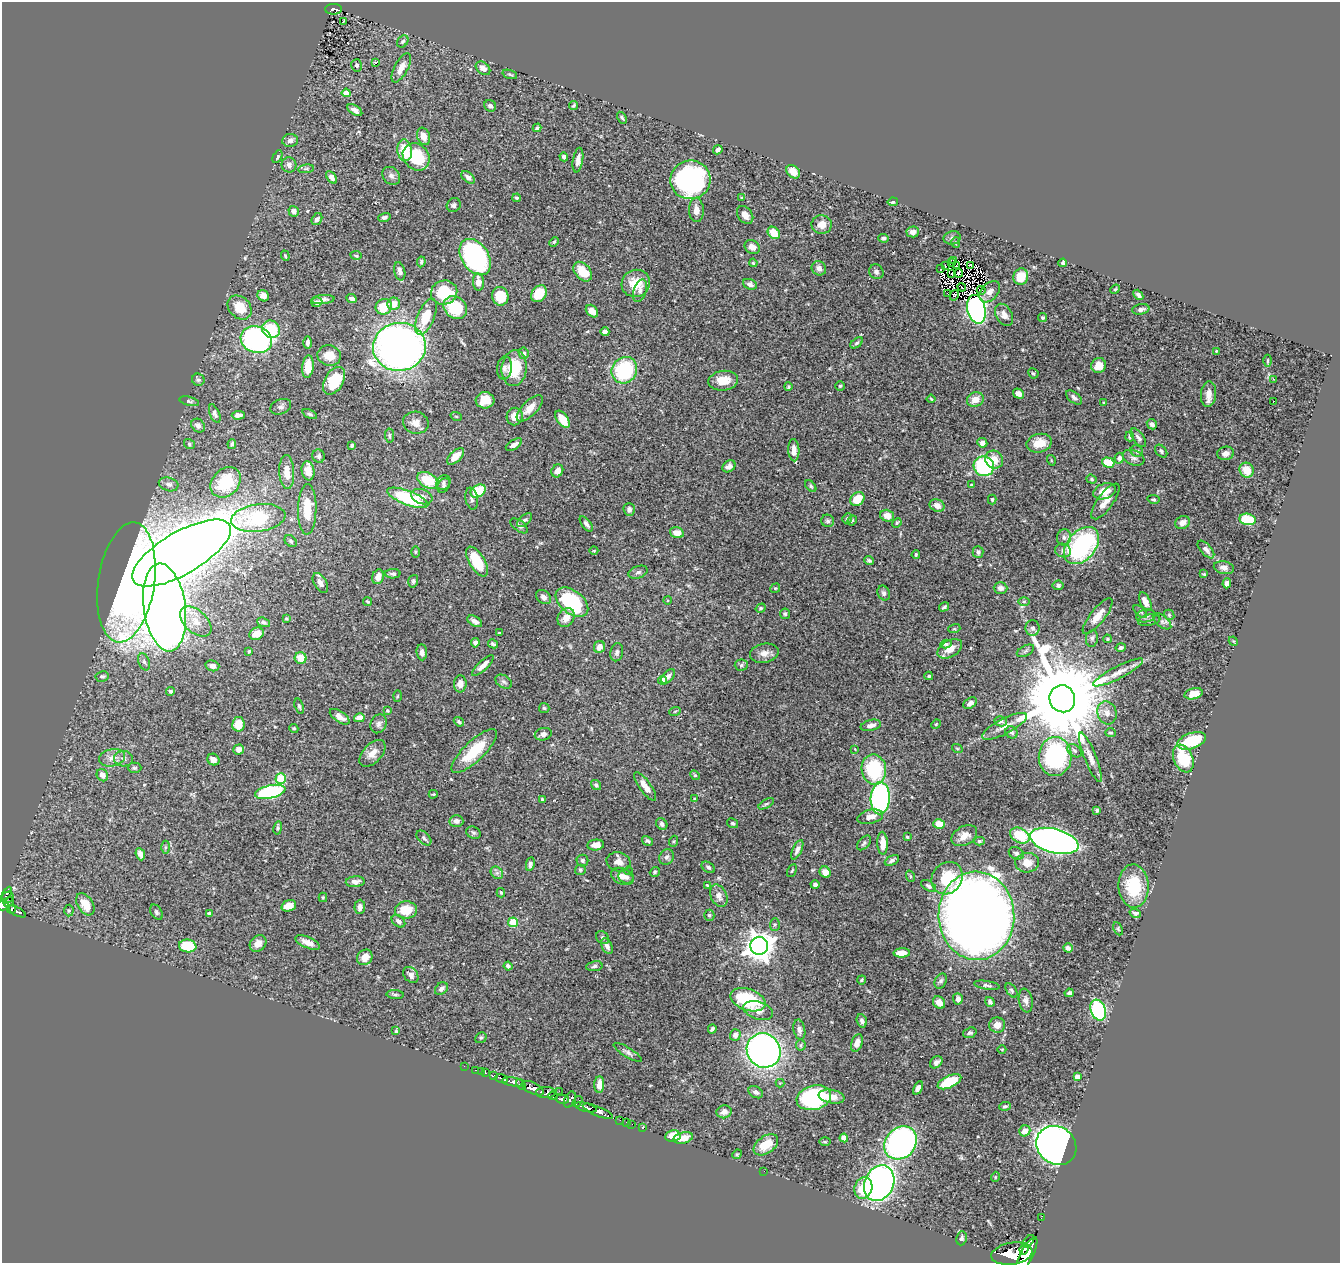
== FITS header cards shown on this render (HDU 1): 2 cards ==
NAXIS1  =                 1338
NAXIS2  =                 1261

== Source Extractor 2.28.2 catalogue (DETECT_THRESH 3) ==
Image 1338 x 1261 px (HDU 1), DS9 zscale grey, 1 PNG px = 1 image px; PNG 1342 x 1265 px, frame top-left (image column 1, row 1261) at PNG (2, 2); each listed source drawn as its Kron ellipse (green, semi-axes under 4 px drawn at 4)
Background 0.648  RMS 0.021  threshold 0.0636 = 3 sigma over >= 5 px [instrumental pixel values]
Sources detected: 480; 4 with non-positive FLUX_AUTO (blend fragments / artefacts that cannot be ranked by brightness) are neither listed nor drawn; the other 476 listed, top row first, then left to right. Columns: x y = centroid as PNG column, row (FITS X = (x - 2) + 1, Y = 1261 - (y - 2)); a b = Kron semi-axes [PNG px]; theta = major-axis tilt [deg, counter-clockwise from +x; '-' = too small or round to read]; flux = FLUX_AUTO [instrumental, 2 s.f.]
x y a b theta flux
333 9 8 5 1 150
343 22 4 3 - 5.2
403 41 6 5 - 2.5
376 62 3 2 - 1.6
357 65 6 5 - 3.5
401 68 16 7 61 13
483 68 8 5 -40 8.8
510 74 7 3 -19 2
346 93 4 4 - 17
490 106 6 5 - 4
573 106 4 4 - 1.7
355 110 8 4 -33 5.8
622 118 6 4 -60 2.5
537 128 4 3 - 3
423 136 9 6 -69 12
290 140 8 6 6 6
405 150 11 7 -83 35
718 150 5 3 - 3.9
277 157 7 4 62 2.8
416 157 14 12 -48 70
564 157 4 4 - 3.9
578 160 12 5 81 7.9
289 165 7 7 - 5.7
306 169 8 4 8 2.5
793 172 8 6 -43 16
391 176 10 8 -48 6.3
332 177 7 4 -53 5
468 177 8 5 -40 5.2
690 180 20 19 - 240
517 198 4 3 - 2.3
742 198 4 3 - 1.5
893 202 5 4 - 2.7
454 205 7 6 - 3.9
696 210 12 7 -88 11
294 211 5 5 - 6.2
745 215 10 7 -52 10
384 217 6 4 18 3.4
317 219 6 5 - 4.5
822 225 10 9 - 10
913 232 6 5 - 6.9
774 233 7 5 -45 29
883 238 5 4 - 2.6
952 238 9 6 12 4
554 242 5 3 - 1.4
956 243 5 4 - 2
752 247 8 6 -34 10
356 255 6 3 -9 1.6
285 256 5 4 - 1.6
475 257 20 13 -56 210
953 260 3 2 - 1.6
421 262 5 3 - 2.2
753 263 4 3 - 1.4
951 263 3 2 - 1.6
1063 263 4 3 - 2.5
971 265 3 2 - 1.6
945 266 4 2 - 0.23
957 266 4 2 - 1.4
819 268 7 7 - 7.9
940 269 2 2 - 6.5
400 271 9 5 -76 5.6
583 272 11 7 -49 26
876 272 8 7 - 4.7
952 273 3 2 - 0.17
959 273 4 2 - 0.59
1021 277 8 7 - 25
478 282 8 5 -85 16
636 283 14 13 - 32
750 284 7 5 -22 4.6
962 287 4 2 - 1.4
1115 289 5 4 - 1.6
981 290 4 2 - 1.3
640 291 11 6 72 6.1
444 292 13 12 - 62
990 292 12 8 47 9.4
539 294 9 7 52 31
948 294 3 2 - 1.7
954 295 5 4 - 0.97
1138 295 6 4 -49 4.3
263 296 6 5 - 12
500 296 9 8 - 37
323 299 12 4 5 5.2
352 299 5 4 - 4.3
317 302 5 5 - 4.8
394 304 6 6 - 15
240 307 13 10 -45 30
384 307 8 7 - 36
455 308 13 10 -40 57
976 309 14 9 -75 380
1141 309 8 5 10 5.1
592 311 7 5 -46 9.7
1004 315 12 8 -62 9.5
426 317 19 8 67 34
1043 318 4 4 - 2
271 329 9 8 - 51
605 332 4 4 - 5.5
256 339 16 13 -18 280
307 343 6 4 90 4
857 343 7 4 37 2.5
399 347 26 24 8 910
1216 351 4 3 - 1.3
524 353 5 5 - 4.4
329 356 12 10 -13 20
1267 361 6 3 90 1.4
1099 365 8 7 - 14
308 367 11 5 85 22
504 368 11 7 83 6.1
514 368 18 12 84 51
624 370 14 12 57 110
1033 373 5 5 - 2.3
1274 379 3 3 - 0.9
198 380 6 6 - 2.8
334 381 15 9 60 48
723 381 15 10 7 21
840 386 5 4 - 2
788 387 4 3 - 1.9
1018 394 6 4 -34 9.4
1209 394 13 7 85 13
1074 397 9 5 -39 4.3
931 399 4 2 - 1.3
485 400 9 8 - 20
975 400 8 7 - 14
189 401 10 4 -14 2.7
1273 401 3 2 - 3.6
1104 403 4 2 - 1.1
281 407 11 7 22 4.8
530 408 17 7 45 14
215 414 10 4 -67 3.8
310 414 8 4 -25 2.4
238 415 6 4 4 5.9
456 416 6 3 -19 1.3
515 416 9 8 - 13
562 419 10 5 -53 25
416 423 13 11 -13 11
1152 424 5 5 - 4.2
198 426 7 6 - 6.4
389 435 7 4 -84 2.3
1130 437 5 4 - 2.2
1138 438 11 5 -54 5
982 443 5 4 - 5.3
1039 443 13 9 13 22
189 444 5 5 - 2.5
232 444 5 3 - 2.8
352 445 3 3 - 1.9
514 445 9 4 31 7
794 450 11 5 -88 12
1137 451 6 5 - 2.4
1161 451 7 5 -48 3.2
1226 453 8 6 9 6.1
319 456 6 6 - 3.3
456 456 10 5 43 16
1119 458 5 4 - 5.9
1134 458 11 7 -22 5.5
994 460 9 8 - 18
1051 460 5 3 - 1.1
1108 463 6 5 - 27
729 466 7 5 34 5.4
984 466 10 10 - 120
1247 470 8 7 - 22
308 471 9 6 -80 18
557 471 6 5 - 9.7
287 472 17 7 -86 16
1091 479 5 4 - 2
428 480 11 7 -30 46
226 482 17 13 45 58
443 482 8 6 47 4
169 484 10 6 -16 5.6
971 485 4 3 - 1.3
444 486 8 5 56 3.5
811 486 7 4 -47 2.6
478 491 8 6 34 50
1105 491 11 7 19 18
422 497 11 7 -19 7.8
408 498 22 7 -21 110
472 499 11 6 -79 4.8
857 499 8 6 43 29
992 499 5 3 - 1.9
1153 499 6 4 -10 2.2
1105 501 21 8 54 15
937 506 8 6 -19 9.8
307 509 25 9 89 33
629 509 6 5 - 3.6
887 516 7 6 - 12
258 518 27 14 8 94
847 518 5 4 - 1.9
1247 519 8 5 -10 58
524 520 9 4 41 3.5
852 520 5 3 - 1.7
828 521 6 6 - 3.4
897 523 5 4 - 1.7
1182 523 7 6 - 11
586 524 9 4 -53 4.4
519 526 10 5 -37 3.8
677 533 7 5 -17 15
1064 537 8 7 - 5.1
291 541 7 5 -42 2.7
1082 546 21 14 50 220
1206 550 11 5 -48 5.5
594 551 4 3 - 1
1063 551 8 6 -19 5
415 552 6 4 -89 1.5
978 552 6 5 - 3.7
181 553 55 21 30 4000
916 554 4 3 - 1.4
477 561 17 7 -58 51
869 561 5 3 - 2.3
1224 568 10 6 -11 6.1
638 572 10 6 18 4.4
393 574 8 4 1 3.4
1204 574 3 2 - 1.4
378 577 7 5 72 7.8
413 581 6 5 - 2.7
126 582 60 28 82 1100
320 583 11 6 -60 8.3
1227 583 5 4 - 6.2
1058 585 5 5 - 3.1
775 588 5 4 - 1.8
1000 588 7 5 -1 5.5
884 593 7 6 - 3.5
543 597 8 6 -42 5.6
667 600 4 3 - 1.2
368 602 4 3 - 1.8
572 602 18 11 -38 100
1024 602 6 4 1 2
1145 602 10 5 -64 9.4
165 607 44 21 -82 2200
944 607 5 3 - 2.7
761 608 5 4 - 2.1
1140 612 8 4 -41 2.4
785 614 5 5 - 2.9
1169 615 6 4 -47 1.8
1098 616 22 7 51 15
1146 616 9 6 10 4.4
286 618 4 3 - 1.7
566 618 10 8 57 13
1149 620 11 5 10 4
196 621 19 11 -42 21
475 621 8 5 -31 7.1
1162 621 11 6 -38 4.8
264 622 7 4 -19 3.2
1032 628 8 7 - 5.4
954 629 6 4 17 1.6
499 633 4 3 - 1.5
257 634 7 6 - 16
1092 638 8 6 81 3.7
1107 639 4 3 - 1.6
1233 641 5 3 - 1.4
475 643 4 4 - 4.6
493 644 5 3 - 2.8
946 644 5 4 - 2.3
599 647 6 5 - 11
1121 647 5 3 - 3.7
950 649 13 8 31 15
249 651 3 3 - 1.6
1025 651 9 5 27 3.4
422 652 8 5 -85 6
617 652 9 6 79 3.8
764 653 14 9 12 11
301 658 6 6 - 23
144 662 9 5 -69 4.6
483 665 14 5 44 8.6
741 665 6 5 - 2.9
212 666 7 5 -15 6.8
1118 672 28 6 27 15
102 676 6 5 - 3.3
668 676 8 5 47 5.5
929 676 4 3 - 1.8
662 680 4 4 - 22
504 682 9 6 -30 4
460 684 8 6 87 10
170 691 4 4 - 2.9
1194 694 9 5 14 13
397 696 5 3 - 1.4
1062 699 13 13 - 29000
970 703 7 5 36 6.4
299 706 8 4 -73 2.5
544 708 5 5 - 2.1
387 711 4 4 - 1.6
675 711 6 3 19 1.7
1107 713 11 9 -73 10
340 717 11 5 -34 11
359 718 5 4 - 12
1001 721 6 5 - 3.8
459 722 5 4 - 2.4
238 724 7 6 - 23
379 724 10 7 63 5.9
936 724 5 4 - 1.6
871 725 10 5 13 7.5
1005 726 25 7 27 14
294 728 4 4 - 1.9
1012 732 6 5 - 3.6
1111 733 5 4 - 1.9
543 734 8 6 13 5.5
1192 741 15 7 20 62
957 748 5 3 - 1.3
239 749 5 5 - 9.2
855 749 2 2 - 0.82
474 751 30 10 44 52
1075 751 8 5 -38 3.5
372 753 16 9 47 13
1055 756 19 16 87 200
1090 757 26 6 -68 12
112 758 13 8 12 11
1183 758 14 9 -68 56
124 759 9 7 -6 6.5
213 760 6 5 - 9.5
134 768 7 5 0 2.5
874 769 15 12 -80 95
102 775 6 5 - 7.6
695 775 5 4 - 1.6
281 778 5 5 - 72
596 785 5 4 - 2.9
645 786 17 5 -55 13
270 792 15 6 12 140
433 794 4 3 - 1.3
880 798 16 9 87 290
694 799 4 3 - 1.5
542 800 4 3 - 2.1
766 804 8 3 30 2.1
1097 810 3 3 - 2.4
870 817 13 7 13 12
456 821 7 6 - 6
732 823 6 4 -30 2.3
662 824 6 5 - 4.1
939 824 6 5 - 18
278 828 7 4 77 2.2
473 833 8 5 -25 2.9
1020 835 10 7 -28 46
964 836 14 9 29 14
907 837 3 2 - 1.5
424 838 9 5 -45 3.7
647 841 6 4 -32 2.9
674 841 5 3 - 1.5
979 841 5 4 - 2.5
1054 841 25 12 -14 630
864 843 9 5 46 3.1
883 843 11 5 -88 16
596 845 8 5 6 12
166 847 6 4 90 2.5
797 850 10 4 65 4.9
1016 853 8 6 -26 3.4
140 854 6 4 -67 6.5
667 857 8 6 58 4.4
582 860 6 6 - 3.2
892 860 8 4 27 3.5
618 862 12 9 -15 11
1027 863 12 10 2 17
530 864 7 4 80 3.7
708 867 7 5 -32 2.9
580 870 5 5 - 2.4
628 871 4 4 - 1.7
792 871 7 3 63 1.5
655 872 5 4 - 2.5
825 872 6 5 - 12
497 873 7 5 -45 3.8
622 876 12 7 -25 11
910 876 6 3 -71 1.6
626 877 8 6 -24 6.5
947 878 17 15 53 48
355 882 9 5 4 6.6
707 885 4 3 - 1.1
815 885 4 4 - 3.6
928 886 8 5 -30 3.5
1134 886 21 15 -88 65
7 893 7 4 60 52
501 893 5 3 - 1.9
719 896 12 8 -64 9.9
323 897 5 4 - 1.6
8 898 6 5 - 140
9 902 5 4 - 190
85 904 12 7 -57 25
3 905 6 5 - 320
289 906 7 5 19 14
360 907 7 5 88 6.9
11 909 4 3 - 170
406 910 11 8 3 33
69 911 6 4 88 2
17 912 9 4 -28 180
156 912 8 5 -59 3
209 913 4 3 - 5
1135 913 6 4 -18 3.2
709 915 5 5 - 2.4
976 916 44 38 -86 2500
398 921 7 5 -39 4.8
513 922 5 4 - 50
775 925 6 5 - 2.5
1118 929 7 4 -65 2.1
603 938 7 6 - 3.7
308 942 13 5 -23 10
258 943 9 7 45 11
188 946 9 6 -8 52
607 946 8 5 -64 6.6
759 946 9 8 - 1800
1068 948 5 4 - 5
902 953 8 4 2 10
365 957 8 7 - 14
508 966 4 3 - 2.9
594 966 8 5 9 3.3
411 975 9 6 -48 6.3
862 980 4 3 - 1.8
941 981 8 5 61 3.4
987 985 13 4 -8 3.5
441 989 7 5 39 6.2
1011 990 8 5 -55 2.8
1069 993 4 3 - 2.6
395 994 9 4 -4 2.7
958 999 6 5 - 6.3
748 1000 18 10 -18 83
1026 1000 12 7 -81 6
939 1002 7 5 -46 10
990 1002 5 4 - 3.7
1098 1010 11 7 -70 160
758 1011 15 8 -18 8.7
862 1021 7 5 -71 4
997 1025 8 7 - 12
712 1029 4 3 - 2.7
799 1030 10 6 -79 4.6
396 1031 4 3 - 2
970 1033 7 5 19 3.1
735 1035 6 5 - 5.6
481 1038 6 5 - 2.2
857 1043 9 5 70 9.9
801 1045 5 5 - 2.3
1002 1049 4 3 - 1.1
764 1050 17 16 - 600
627 1052 16 5 -31 4.8
936 1062 7 5 43 4.7
464 1066 2 2 - 7.2
475 1070 3 2 - 15
481 1072 3 3 - 17
485 1073 3 3 - 39
494 1076 3 3 - 100
1077 1077 4 4 - 12
501 1078 6 3 -22 190
513 1082 11 4 -8 770
949 1082 12 6 25 67
780 1083 4 4 - 1.3
521 1084 6 4 -57 330
599 1084 8 5 89 10
533 1088 12 5 -25 1200
918 1088 7 4 63 5.7
559 1091 2 2 - 49
756 1092 8 5 -31 4.6
546 1093 10 5 -2 430
553 1096 5 4 - 260
831 1097 13 6 -10 13
814 1098 17 12 16 160
562 1099 7 4 -11 540
570 1100 8 5 66 230
577 1102 6 3 54 120
1005 1106 6 3 5 2.2
586 1107 11 4 -14 850
598 1111 16 4 -23 1200
724 1112 7 6 - 7
620 1120 2 2 - 8
626 1122 2 2 - 8.9
632 1124 2 2 - 7.6
643 1128 2 2 - 11
1025 1131 6 5 - 10
673 1136 7 6 - 23
683 1138 10 5 13 15
844 1138 4 4 - 14
825 1142 5 3 - 1.6
901 1143 18 15 48 450
766 1145 14 8 35 27
1056 1145 21 18 -40 1300
737 1154 5 4 - 1.7
764 1171 2 2 - 4.5
995 1177 5 3 - 1.2
879 1183 18 14 65 510
863 1188 11 9 70 37
1041 1218 2 2 - 5.1
961 1238 7 5 81 3.3
1028 1241 7 3 46 160
1024 1249 6 3 65 590
1012 1254 21 11 9 3600
1026 1255 20 6 63 2700
At the frame edge (FLAGS 8, measured only in part): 2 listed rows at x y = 3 905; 1026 1255
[4 non-positive-flux detections neither listed nor drawn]